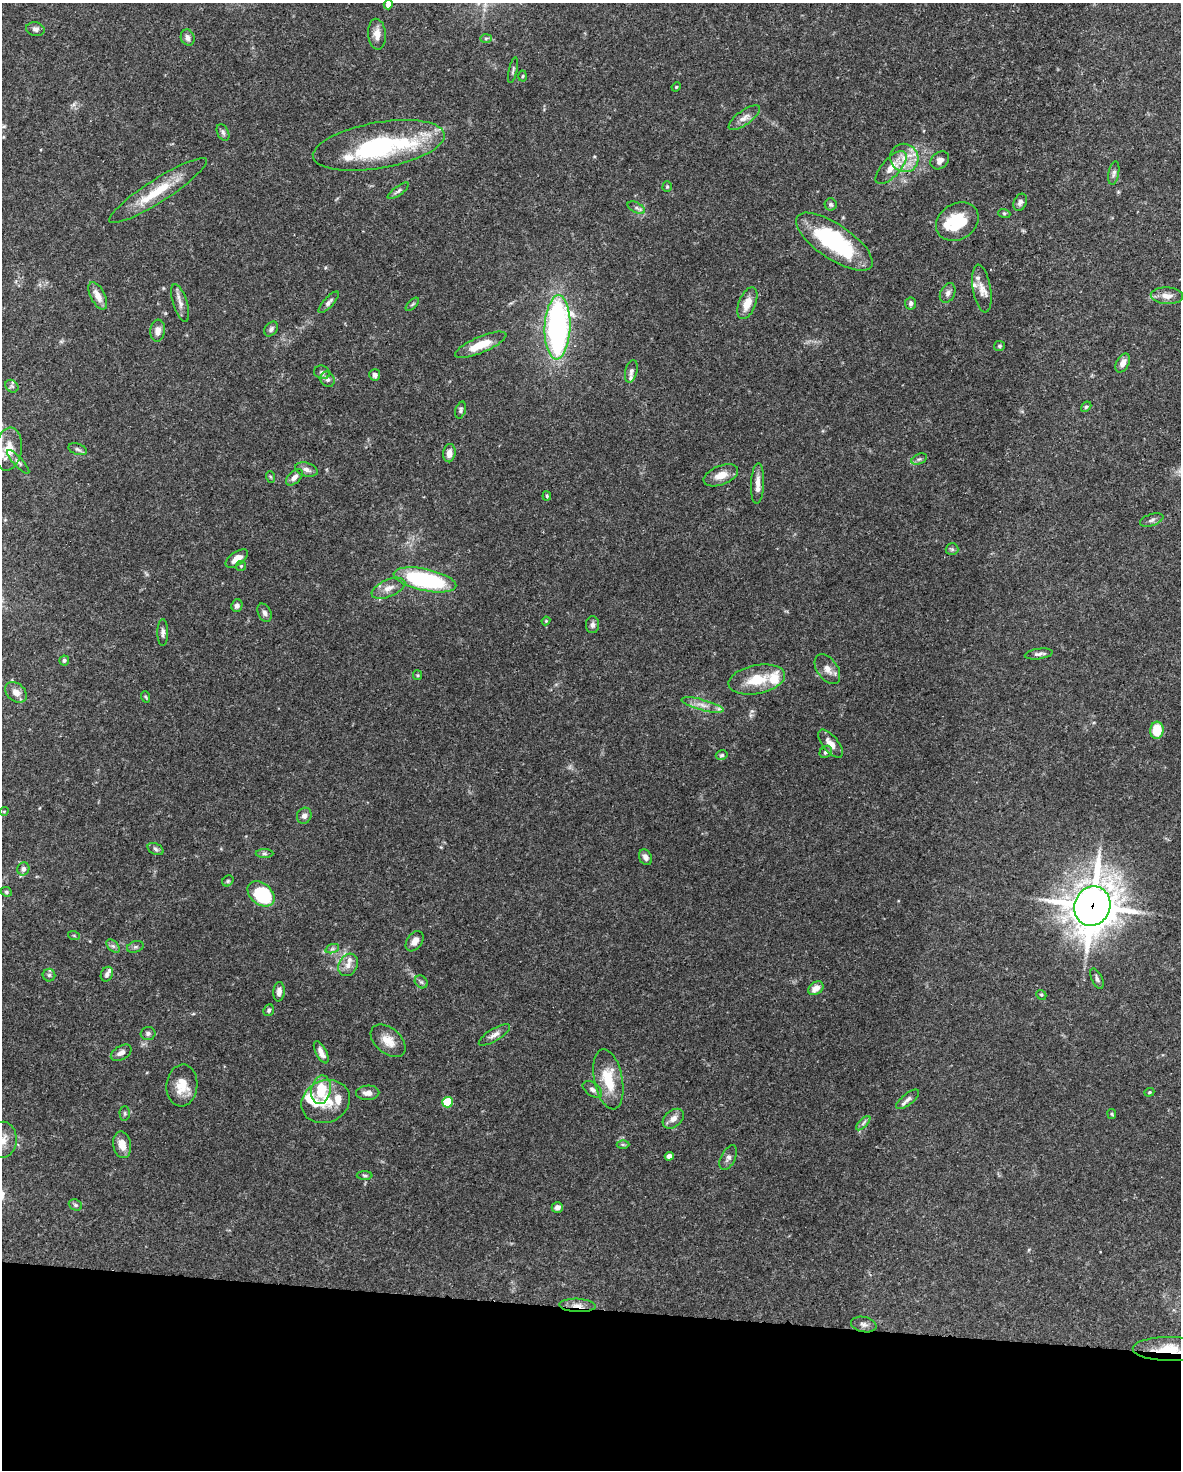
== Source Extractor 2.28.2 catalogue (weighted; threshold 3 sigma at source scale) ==
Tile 10 of 4 x 3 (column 2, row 3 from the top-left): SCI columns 1180-2358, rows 224-1691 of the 4717 x 4738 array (HDU 1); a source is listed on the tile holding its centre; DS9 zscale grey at full resolution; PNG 1183 x 1472 px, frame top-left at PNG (2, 3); each listed source drawn as its Kron ellipse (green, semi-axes under 4 px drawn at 4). Shown black and unused: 11% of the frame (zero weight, under 3 of 5 exposures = <1% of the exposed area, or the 3 px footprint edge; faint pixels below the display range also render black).
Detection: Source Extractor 2.28.2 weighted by HDU 2 'WHT'; one run over the whole footprint, this tile lists its part. Background 0.0443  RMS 0.0016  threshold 0.00739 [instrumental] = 3 sigma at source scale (4.5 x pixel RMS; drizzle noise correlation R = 1.50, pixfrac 1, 0.05/0.05 arcsec/px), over >= 5 px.
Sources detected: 145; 1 inside a brighter object's white glare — neither listed nor drawn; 11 inside a brighter listed object's ellipse — not listed separately; the other 133 listed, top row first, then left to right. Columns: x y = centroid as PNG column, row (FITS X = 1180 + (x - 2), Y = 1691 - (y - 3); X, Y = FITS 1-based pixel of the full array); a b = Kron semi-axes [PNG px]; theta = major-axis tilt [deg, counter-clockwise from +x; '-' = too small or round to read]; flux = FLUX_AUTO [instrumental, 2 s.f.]
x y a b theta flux
388 5 5 4 - 1.1
35 29 9 7 -14 0.6
377 34 15 9 -86 1.3
188 38 8 7 - 0.65
486 38 6 4 2 0.26
513 70 13 3 78 0.33
523 76 5 3 - 0.17
676 87 5 3 - 0.17
744 118 18 7 36 1.1
223 132 9 5 -63 0.4
379 145 67 23 10 24
904 158 14 14 - 2.8
940 160 10 8 40 0.88
891 168 20 9 48 2.3
1114 173 12 5 80 0.5
667 187 5 4 - 0.21
158 191 57 11 33 5.9
398 191 13 4 36 0.44
1020 202 9 6 63 0.54
831 204 6 6 - 0.38
636 208 9 5 -29 0.47
1004 213 6 4 -18 0.28
957 222 22 17 32 6.2
834 242 45 17 -34 17
982 288 24 9 -80 1.6
948 293 10 7 64 0.67
98 296 15 7 -63 1.7
1167 296 16 8 -3 1.4
329 302 14 5 47 0.6
180 303 20 7 -72 1.1
747 303 17 8 68 2
911 303 6 5 - 0.47
412 304 8 3 45 0.26
557 327 32 13 88 46
271 329 8 6 52 0.47
158 331 11 7 83 1.1
481 345 27 8 23 3.6
1000 346 5 5 - 0.3
1123 363 10 6 61 1
631 371 11 6 76 0.52
322 372 8 6 -14 0.53
375 375 5 5 - 0.58
328 379 8 7 - 0.58
12 386 7 5 -44 0.34
1086 407 6 4 42 0.28
461 410 8 5 73 0.4
8 449 22 13 81 3
78 449 9 5 -18 0.42
449 453 9 6 82 1.2
919 459 8 5 24 0.37
18 462 15 4 -48 0.55
306 470 11 6 -18 0.73
721 475 18 9 21 2
271 477 6 3 -70 0.19
294 477 10 6 45 0.81
758 483 20 6 87 1.3
547 496 4 4 - 0.2
1152 520 12 6 19 0.55
952 549 6 6 - 0.32
237 559 13 6 36 1.5
241 566 5 5 - 0.21
425 580 32 11 -12 20
388 588 18 8 23 1.4
237 605 6 5 - 0.56
265 613 10 6 -62 0.6
546 621 4 4 - 0.17
592 625 8 6 89 0.58
163 632 13 5 -90 0.57
1039 654 14 5 8 0.6
64 660 5 5 - 0.32
827 669 16 10 -54 1.4
417 675 5 4 - 0.19
757 679 29 14 11 5
16 692 12 8 -42 1.2
146 697 6 3 -70 0.19
703 705 22 5 -15 1.4
1157 730 9 6 85 4.2
831 744 17 7 -51 1.4
826 752 7 5 46 0.45
722 755 6 4 16 0.31
4 811 4 3 - 0.12
304 816 8 7 - 0.7
155 849 8 5 -28 0.43
265 854 9 4 0 0.36
645 857 8 6 -62 0.77
23 869 6 6 - 0.56
228 881 6 5 - 0.23
6 892 6 4 -23 0.28
261 894 15 10 -39 11
1092 906 20 17 67 460
74 936 6 4 -20 0.2
415 941 11 7 55 1
113 946 8 5 -44 0.41
135 947 8 5 18 0.36
332 949 7 4 18 0.35
348 965 12 9 61 1.2
107 974 7 6 - 0.52
49 975 6 6 - 0.39
1097 979 11 5 -65 0.46
421 982 7 5 -44 0.4
816 988 8 6 35 1.5
279 992 10 5 85 0.75
1041 995 5 4 - 0.21
269 1010 6 5 - 0.34
148 1033 7 6 - 0.46
494 1035 18 6 31 0.91
388 1041 20 12 -40 2.3
321 1052 12 5 -62 1.1
121 1053 11 7 29 0.84
608 1079 30 14 -79 5.2
182 1085 21 15 84 3.1
592 1089 11 6 -36 0.67
321 1090 14 9 79 4.6
1149 1092 5 4 - 0.19
368 1093 11 7 2 1
908 1099 14 5 39 0.66
326 1102 25 21 24 4.3
447 1102 5 5 - 7.3
125 1113 7 5 -89 0.28
1112 1114 5 4 - 0.18
673 1119 12 8 39 1.2
863 1123 9 3 46 0.38
3 1140 18 14 88 1.9
122 1145 13 9 -79 1.9
623 1145 6 4 -1 0.24
669 1156 4 4 - 1.2
728 1158 13 7 63 0.68
365 1175 8 4 -1 0.26
75 1205 7 5 -22 0.33
557 1207 5 5 - 0.68
578 1305 18 6 -3 1.3
864 1324 13 7 -13 0.72
1169 1349 36 12 0 4.3
Overlapping masked pixels (flux is a lower limit): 3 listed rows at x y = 1092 906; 578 1305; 1169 1349
Isophote crosses this tile's border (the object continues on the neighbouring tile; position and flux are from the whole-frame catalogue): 3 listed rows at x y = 388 5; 3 1140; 1169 1349